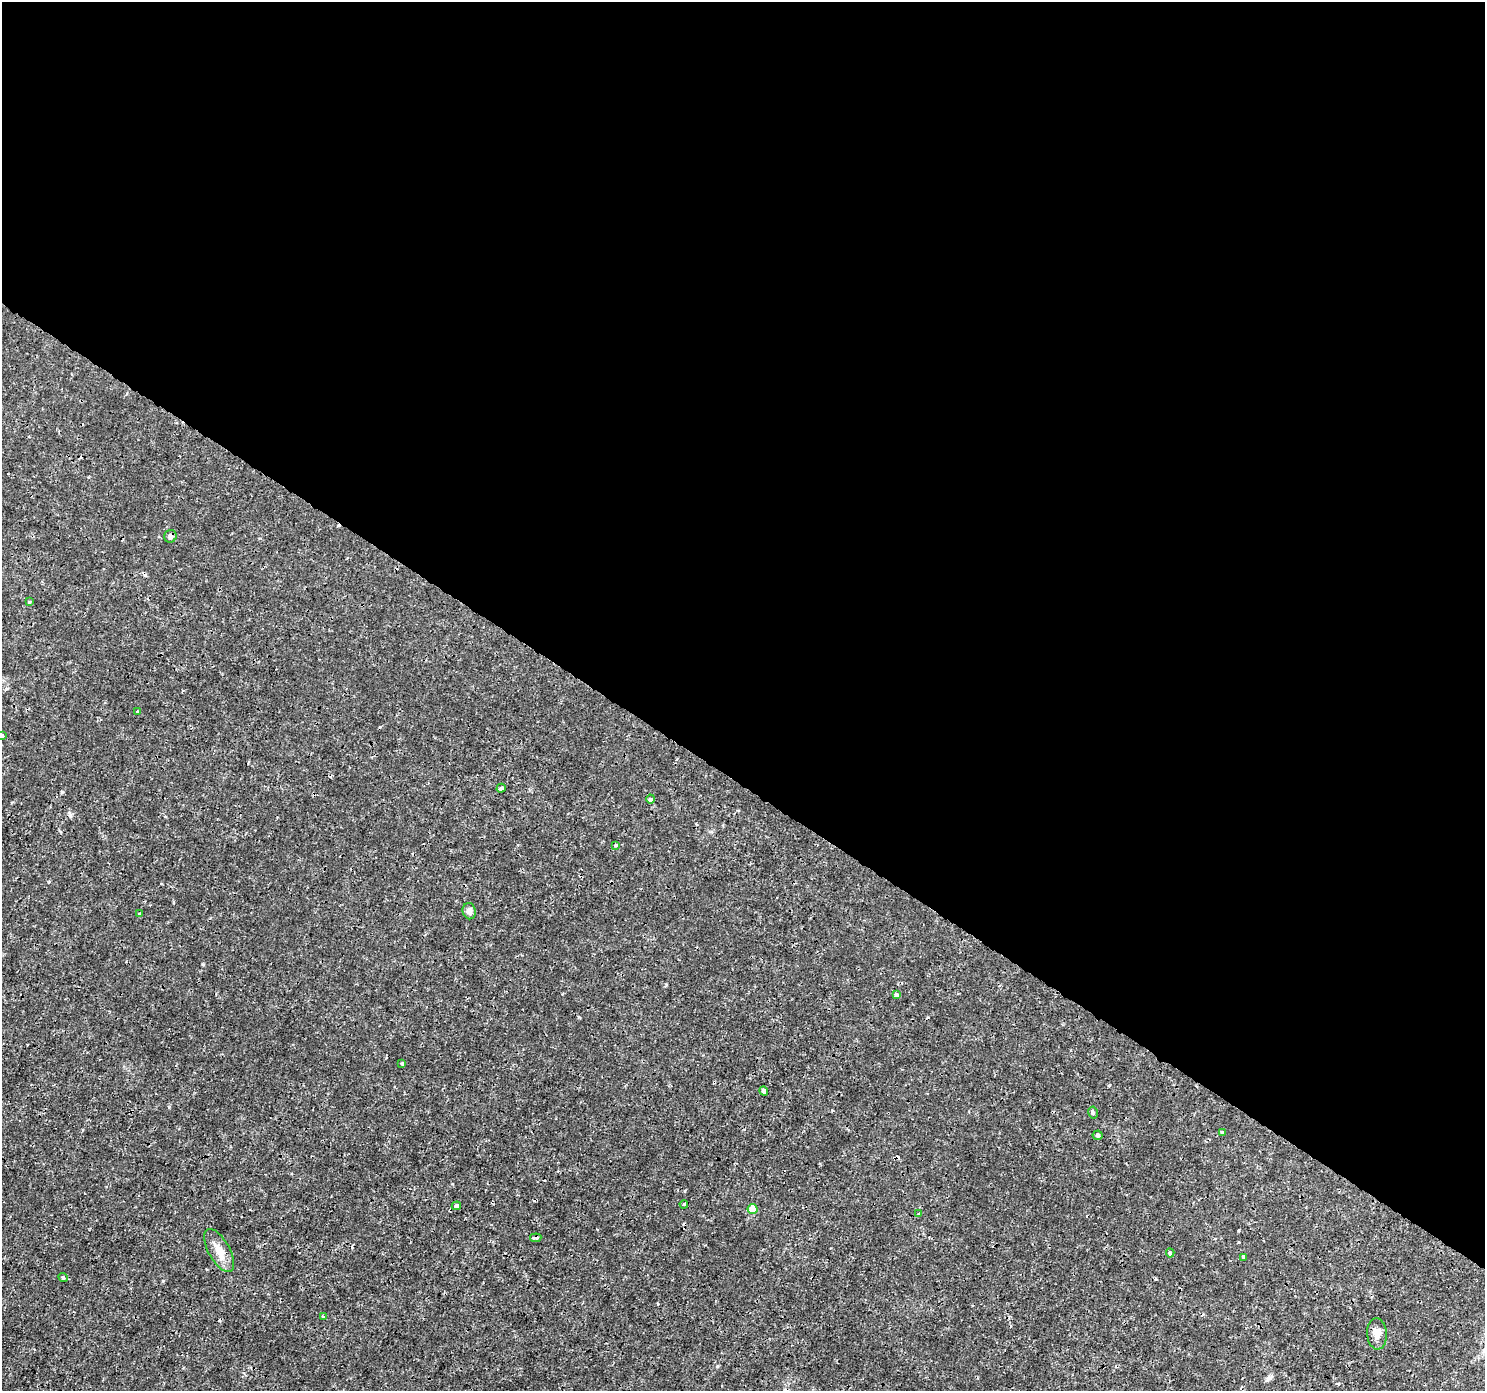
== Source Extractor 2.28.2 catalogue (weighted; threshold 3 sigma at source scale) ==
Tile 3 of 4 x 4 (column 3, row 1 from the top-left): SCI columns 2968-4450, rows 4353-5741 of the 5941 x 5992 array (HDU 1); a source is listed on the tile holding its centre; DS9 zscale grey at full resolution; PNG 1487 x 1393 px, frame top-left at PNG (2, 2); each listed source drawn as its Kron ellipse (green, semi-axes under 4 px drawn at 4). Shown black and unused: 57% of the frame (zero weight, under 3 of 4 exposures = <1% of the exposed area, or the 3 px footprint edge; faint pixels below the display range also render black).
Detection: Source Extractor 2.28.2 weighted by HDU 2 'WHT'; one run over the whole footprint, this tile lists its part. Background 0.00167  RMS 8.2e-04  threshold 0.00368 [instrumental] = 3 sigma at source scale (4.5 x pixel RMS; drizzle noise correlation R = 1.50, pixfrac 1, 0.0396/0.0396 arcsec/px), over >= 5 px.
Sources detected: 30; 4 cosmic-ray / hot-pixel residue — neither listed nor drawn; the other 26 listed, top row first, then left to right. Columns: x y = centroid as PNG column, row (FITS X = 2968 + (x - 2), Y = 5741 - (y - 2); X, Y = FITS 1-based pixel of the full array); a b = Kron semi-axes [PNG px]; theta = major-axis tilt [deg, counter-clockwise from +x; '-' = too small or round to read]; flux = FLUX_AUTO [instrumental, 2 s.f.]
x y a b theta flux
170 536 6 6 - 0.26
29 602 3 3 - 0.091
137 712 3 3 - 0.19
2 736 3 3 - 0.19
501 788 4 4 - 0.23
651 799 4 4 - 0.26
615 845 4 3 - 0.2
469 911 8 6 -77 0.44
140 914 4 3 - 0.24
896 995 4 4 - 0.2
402 1063 3 3 - 0.099
764 1091 5 4 - 0.34
1093 1113 6 4 -80 0.18
1222 1132 3 3 - 0.25
1098 1135 5 5 - 0.17
684 1204 4 3 - 0.085
456 1206 4 4 - 0.21
752 1209 5 5 - 1.2
919 1214 4 3 - 0.09
536 1238 6 3 7 0.29
219 1251 24 10 -60 1.1
1170 1253 4 4 - 0.15
1244 1257 4 3 - 0.17
63 1277 5 4 - 0.2
323 1317 4 2 - 0.077
1377 1334 16 10 -86 0.72
Overlapping masked pixels (flux is a lower limit): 2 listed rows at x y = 170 536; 536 1238
Isophote crosses this tile's border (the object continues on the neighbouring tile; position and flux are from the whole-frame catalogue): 1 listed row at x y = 2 736
Unlisted compact peaks at least as high as the median listed source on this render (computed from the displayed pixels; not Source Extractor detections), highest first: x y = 163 1281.